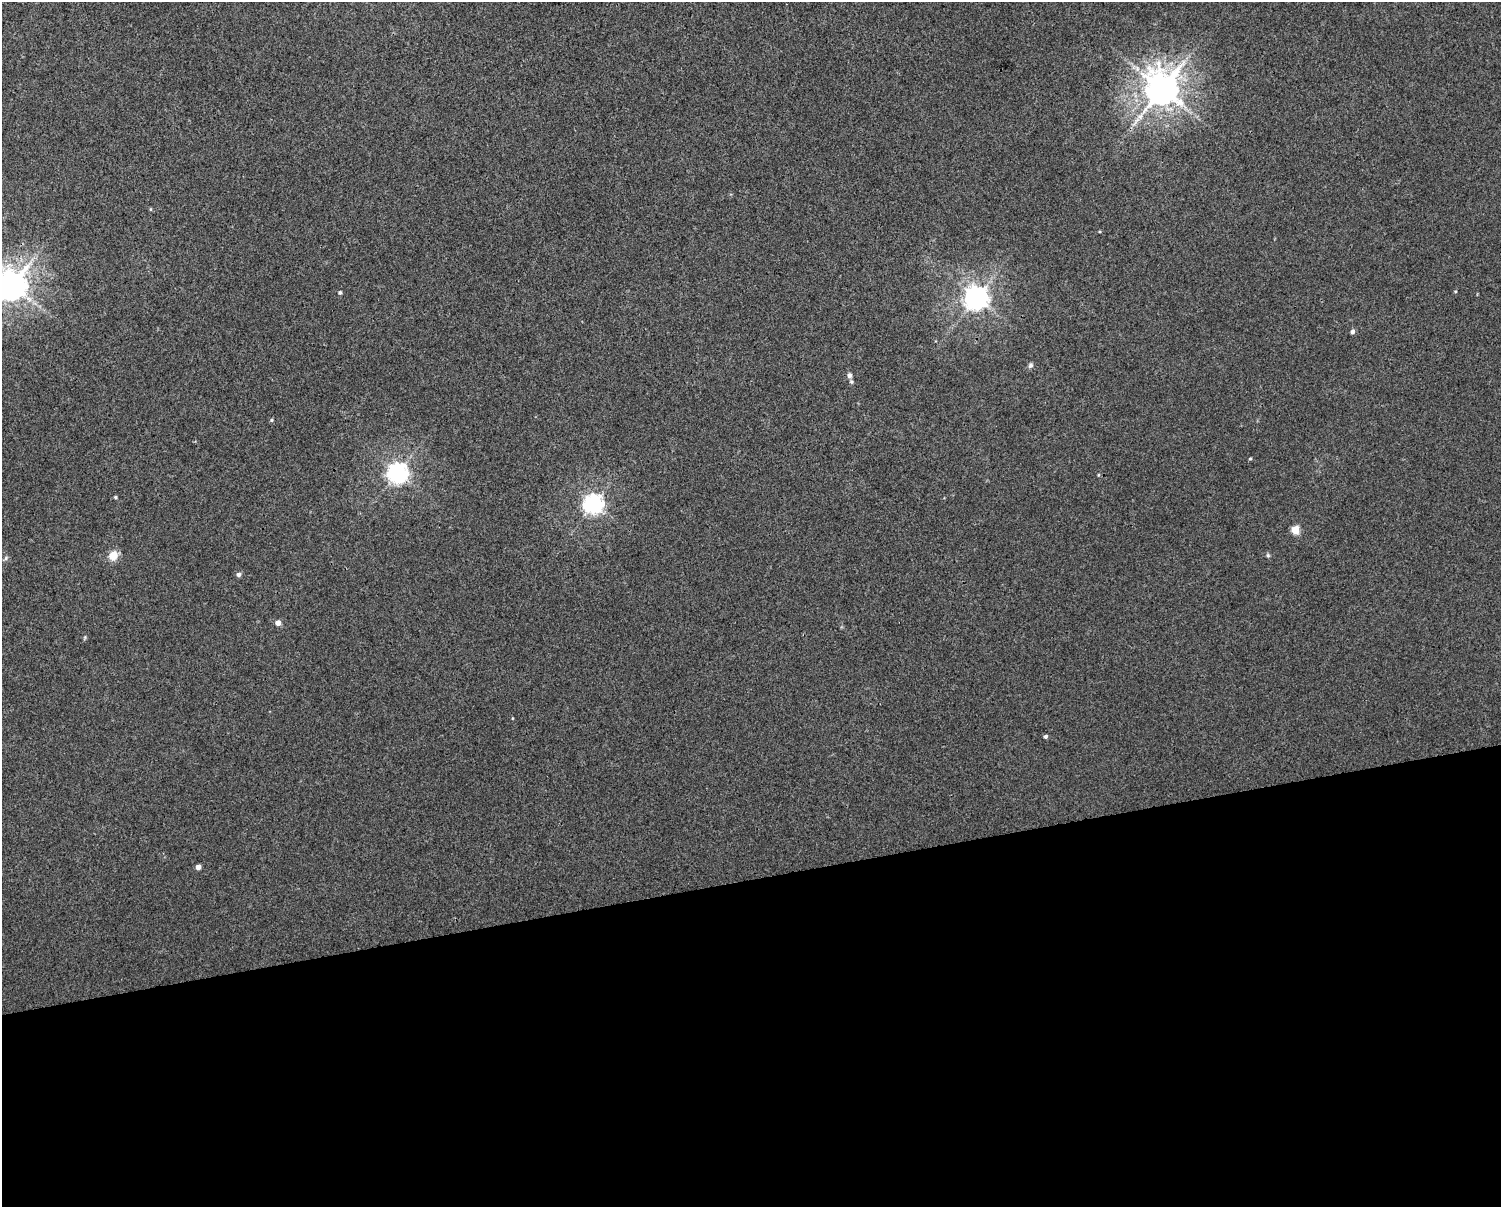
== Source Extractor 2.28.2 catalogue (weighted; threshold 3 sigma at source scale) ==
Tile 11 of 3 x 4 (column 2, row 4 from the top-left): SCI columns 1524-3022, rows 1-1205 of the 4589 x 4819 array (HDU 1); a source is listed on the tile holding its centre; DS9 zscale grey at full resolution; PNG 1503 x 1209 px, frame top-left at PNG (2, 2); no overlay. Shown black and unused: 27% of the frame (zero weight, under 3 of 4 exposures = <1% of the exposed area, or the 3 px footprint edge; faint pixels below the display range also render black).
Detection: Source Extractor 2.28.2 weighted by HDU 2 'WHT'; one run over the whole footprint, this tile lists its part. Background 0.00531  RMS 0.0044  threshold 0.0198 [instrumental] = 3 sigma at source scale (4.5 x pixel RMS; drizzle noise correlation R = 1.50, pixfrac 1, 0.0396/0.0396 arcsec/px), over >= 5 px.
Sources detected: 24; all 24 listed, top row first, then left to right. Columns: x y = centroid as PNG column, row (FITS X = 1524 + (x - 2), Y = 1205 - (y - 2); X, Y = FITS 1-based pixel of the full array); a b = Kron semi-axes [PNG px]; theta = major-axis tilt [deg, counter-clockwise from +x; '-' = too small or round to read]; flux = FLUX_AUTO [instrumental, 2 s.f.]
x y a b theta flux
1162 89 10 10 - 1000
150 209 5 3 - 0.41
12 285 9 9 - 770
340 292 4 4 - 0.83
976 298 8 8 - 420
1352 331 5 4 - 1.5
1030 365 7 6 - 1.1
849 375 6 6 - 1.4
851 382 6 5 - 0.75
271 420 5 4 - 0.61
1250 459 4 3 - 0.51
397 473 7 7 - 260
1098 475 5 3 - 0.41
116 497 5 4 - 0.53
593 504 7 7 - 230
1295 530 5 5 - 13
1268 555 6 5 - 0.69
113 556 9 8 - 6.6
6 558 6 5 - 0.88
239 574 5 4 - 1.6
278 623 5 4 - 3.6
85 637 6 4 72 0.52
1045 736 4 4 - 1
198 867 4 4 - 2.7
Isophote crosses this tile's border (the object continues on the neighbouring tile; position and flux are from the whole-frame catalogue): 1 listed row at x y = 12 285